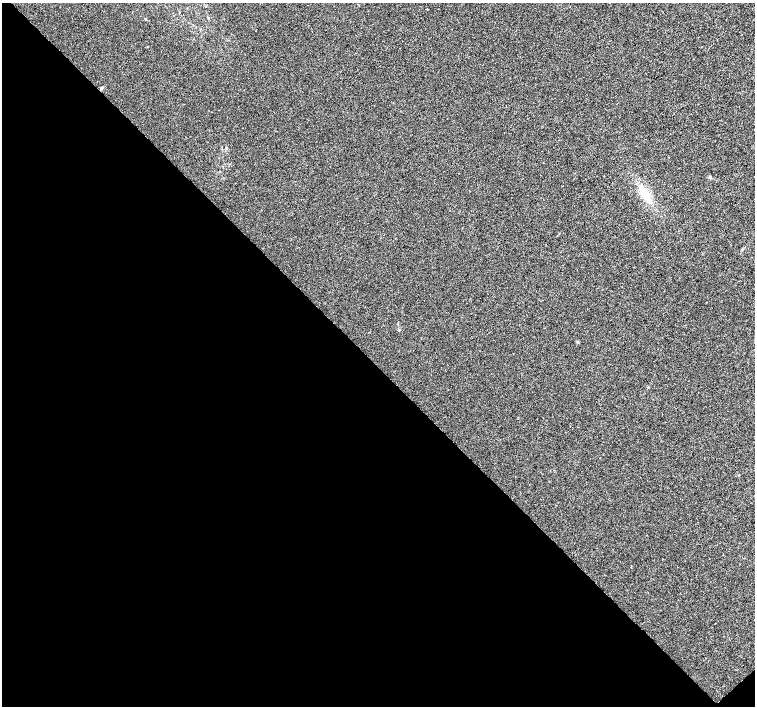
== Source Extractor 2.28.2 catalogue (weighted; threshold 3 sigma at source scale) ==
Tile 14 of 4 x 4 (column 2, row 4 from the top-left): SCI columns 1506-3010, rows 155-1562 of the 6026 x 6007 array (HDU 1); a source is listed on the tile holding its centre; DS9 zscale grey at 2 x 2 block average (1 PNG px = mean of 2 x 2 image px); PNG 757 x 708 px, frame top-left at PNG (2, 3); no overlay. Shown black and unused: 48% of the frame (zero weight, under 3 of 4 exposures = <1% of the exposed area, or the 3 px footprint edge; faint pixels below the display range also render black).
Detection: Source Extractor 2.28.2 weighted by HDU 2 'WHT'; one run over the whole footprint, this tile lists its part. Background 4.72e-04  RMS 0.0027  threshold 0.0123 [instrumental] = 3 sigma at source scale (4.5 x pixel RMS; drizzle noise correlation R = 1.50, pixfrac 1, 0.0396/0.0396 arcsec/px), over >= 5 px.
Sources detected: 5; all 5 listed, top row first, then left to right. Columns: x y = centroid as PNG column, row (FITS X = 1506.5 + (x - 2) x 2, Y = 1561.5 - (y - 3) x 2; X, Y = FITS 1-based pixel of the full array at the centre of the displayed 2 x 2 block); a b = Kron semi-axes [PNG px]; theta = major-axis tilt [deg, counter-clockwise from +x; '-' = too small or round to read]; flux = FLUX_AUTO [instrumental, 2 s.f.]
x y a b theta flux
427 9 2 2 - 0.8
102 87 3 2 - 0.52
710 177 4 3 - 0.82
645 194 18 7 -59 11
578 342 3 3 - 0.43